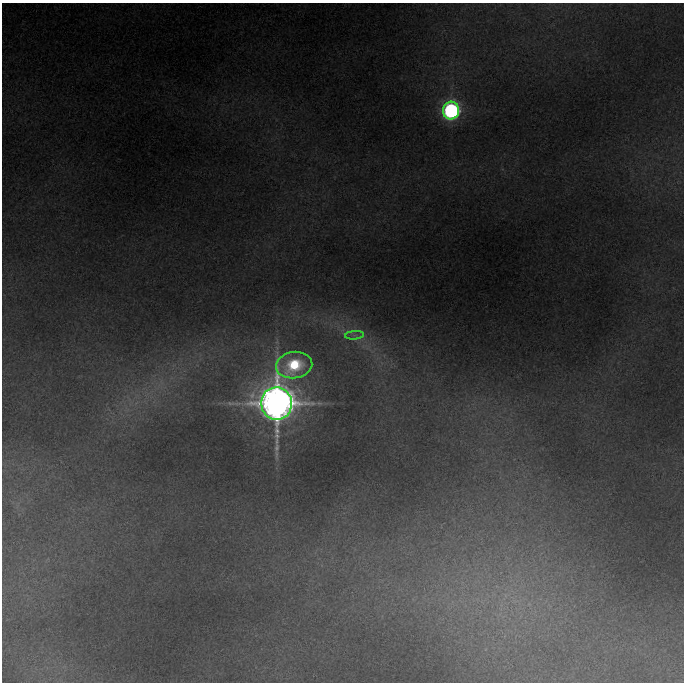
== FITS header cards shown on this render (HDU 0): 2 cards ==
NAXIS1  =                  682
NAXIS2  =                  680

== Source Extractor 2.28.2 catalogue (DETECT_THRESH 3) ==
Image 682 x 680 px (HDU 0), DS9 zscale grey, 1 PNG px = 1 image px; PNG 686 x 684 px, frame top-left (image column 1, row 680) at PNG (2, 3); each listed source drawn as its Kron ellipse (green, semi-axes under 4 px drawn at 4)
Background 0.786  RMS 0.015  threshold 0.044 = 3 sigma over >= 5 px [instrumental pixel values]
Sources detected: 4; all 4 listed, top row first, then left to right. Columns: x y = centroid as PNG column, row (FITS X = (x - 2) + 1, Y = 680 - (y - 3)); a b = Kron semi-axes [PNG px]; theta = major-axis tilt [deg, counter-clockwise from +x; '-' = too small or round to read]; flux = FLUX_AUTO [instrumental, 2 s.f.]
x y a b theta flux
451 111 9 8 - 430
354 335 9 4 5 2.8
294 365 18 13 7 95
277 403 16 15 - 2800